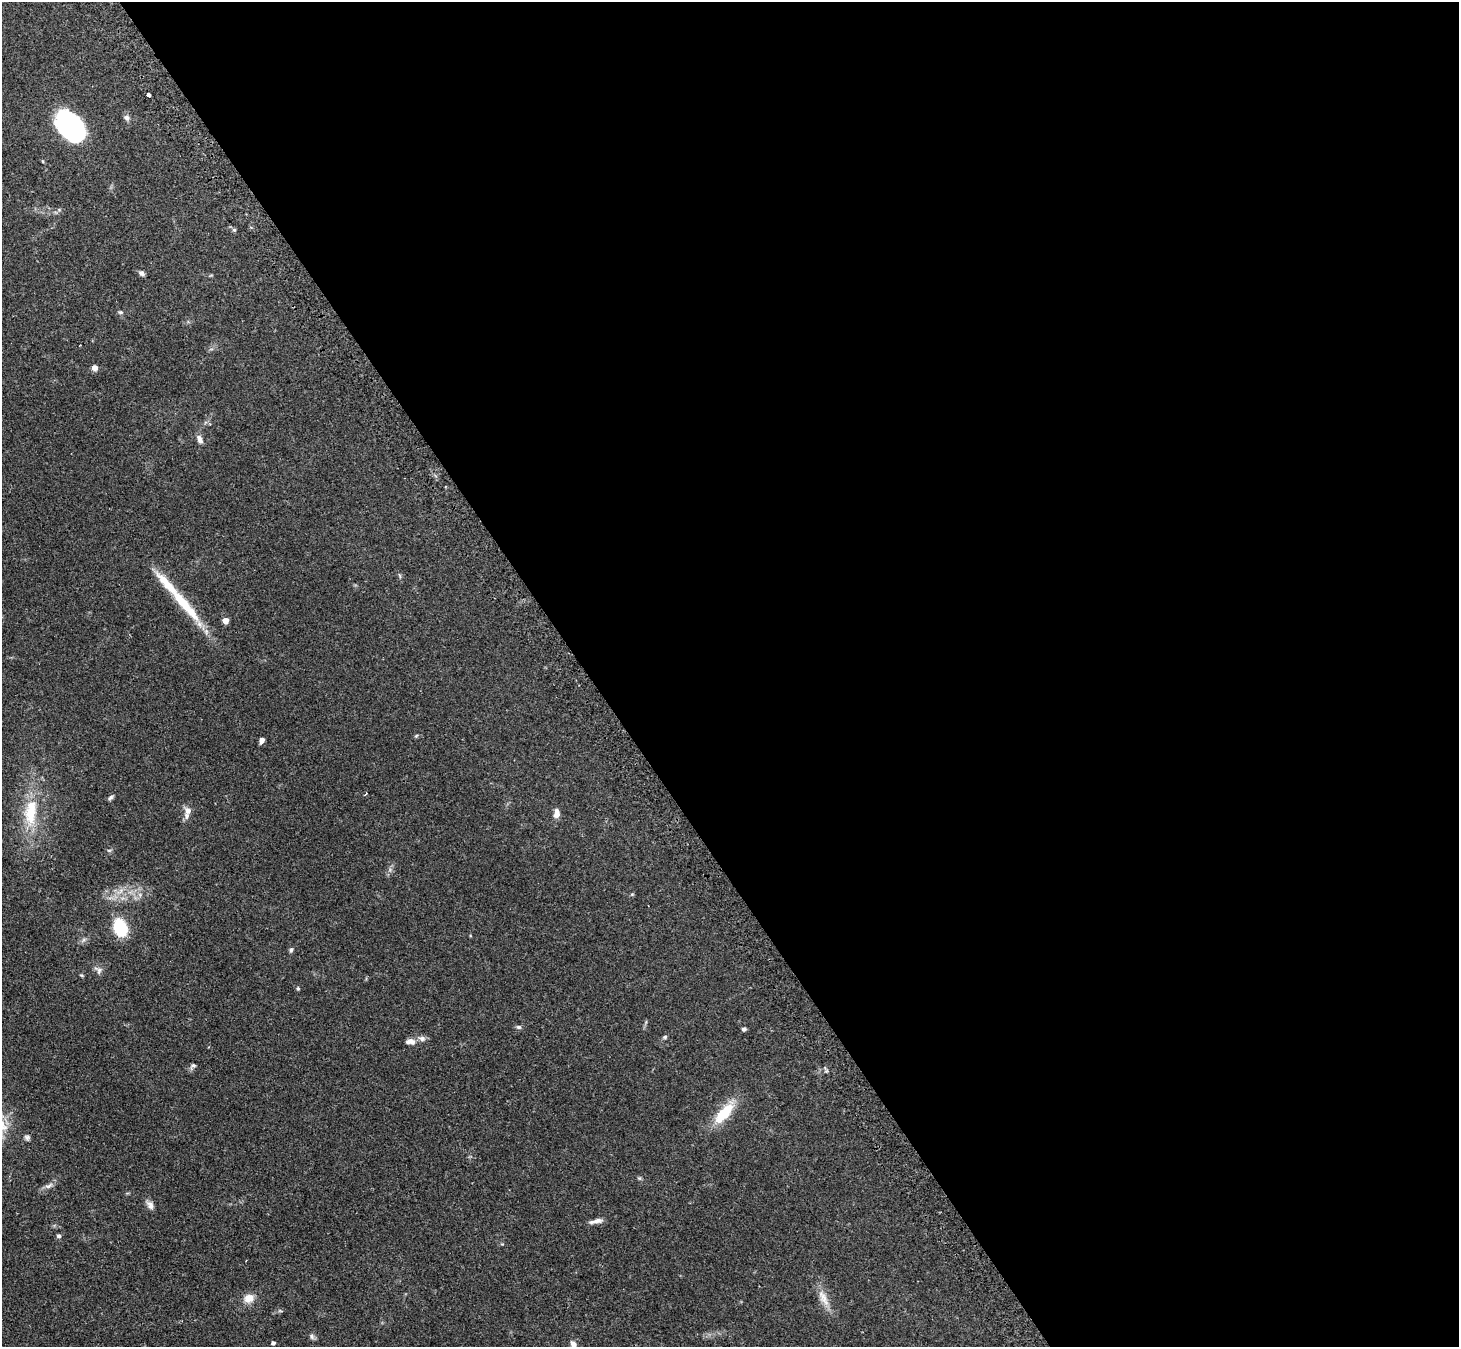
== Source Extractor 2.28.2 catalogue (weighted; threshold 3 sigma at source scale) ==
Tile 8 of 4 x 4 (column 4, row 2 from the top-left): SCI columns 4405-5861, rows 2860-4204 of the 5893 x 5858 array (HDU 1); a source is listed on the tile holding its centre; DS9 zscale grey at full resolution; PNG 1461 x 1349 px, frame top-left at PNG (2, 2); no overlay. Shown black and unused: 60% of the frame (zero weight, under 2 of 3 exposures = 3% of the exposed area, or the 3 px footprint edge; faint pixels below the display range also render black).
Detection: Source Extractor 2.28.2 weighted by HDU 2 'WHT'; one run over the whole footprint, this tile lists its part. Background 0.106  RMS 0.0065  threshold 0.0291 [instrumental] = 3 sigma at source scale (4.5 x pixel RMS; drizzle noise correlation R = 1.50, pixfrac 1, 0.05/0.05 arcsec/px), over >= 5 px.
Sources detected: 47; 1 inside a brighter object's white glare — not listed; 3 inside a brighter listed object's ellipse — not listed separately; the other 43 listed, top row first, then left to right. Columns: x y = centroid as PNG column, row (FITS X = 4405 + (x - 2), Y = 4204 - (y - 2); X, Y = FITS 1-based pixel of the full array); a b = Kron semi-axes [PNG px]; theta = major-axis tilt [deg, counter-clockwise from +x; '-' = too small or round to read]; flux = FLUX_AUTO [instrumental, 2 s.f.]
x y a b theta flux
149 95 4 3 - 4.6
126 118 8 7 - 2.2
70 127 26 18 -45 110
59 209 6 4 0 1
234 230 6 4 0 0.91
142 273 6 5 - 2.1
121 312 6 5 - 0.97
94 368 4 4 - 7
199 439 10 6 -64 3.1
183 603 72 12 -50 26
225 621 4 4 - 9.1
416 736 6 4 43 0.75
262 740 6 4 65 2.8
366 794 4 3 - 0.7
110 797 8 5 41 1.3
188 810 9 8 - 3.6
31 813 40 16 84 26
557 813 12 7 88 3.9
109 850 6 4 18 0.81
120 928 11 8 -63 52
291 950 7 5 81 1.2
99 971 11 7 64 2.3
81 975 6 3 -18 0.64
298 988 5 4 - 0.77
519 1027 7 5 -1 1.3
744 1029 5 4 - 1.4
665 1037 5 5 - 1
422 1038 9 7 -12 2.6
410 1041 13 7 -2 3.6
193 1066 10 6 44 1.7
724 1113 35 13 49 19
27 1138 7 6 - 1.5
639 1178 5 5 - 0.88
49 1186 13 6 27 2.7
150 1205 12 7 -58 3.2
596 1221 19 5 12 3.3
59 1236 5 5 - 1.4
249 1298 12 10 22 6.8
823 1298 27 9 -62 8
280 1311 6 3 -18 0.76
312 1337 8 6 -62 1.6
273 1343 4 4 - 1.5
573 1344 12 7 -60 3.7
Isophote crosses this tile's border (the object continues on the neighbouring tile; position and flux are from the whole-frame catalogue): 1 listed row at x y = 573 1344